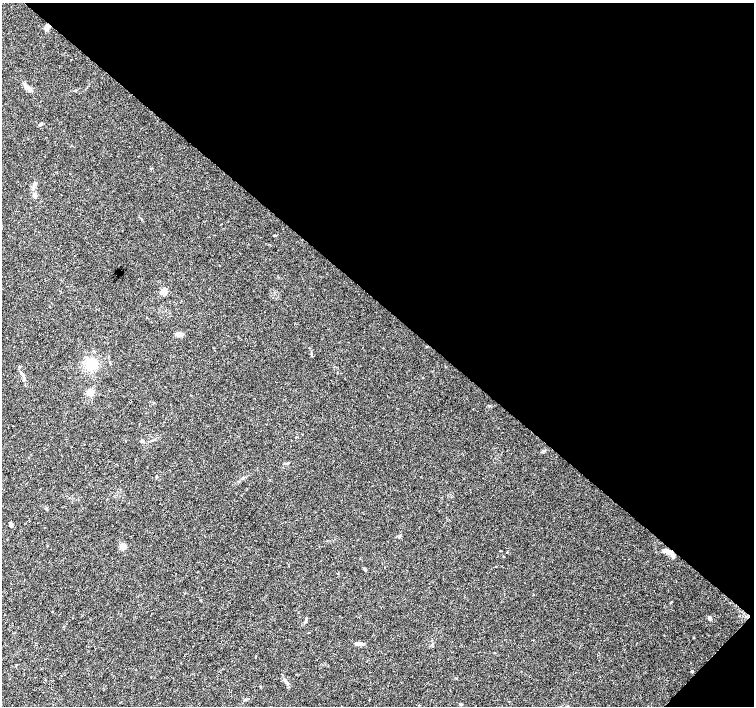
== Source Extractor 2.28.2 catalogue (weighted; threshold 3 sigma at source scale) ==
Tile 8 of 4 x 4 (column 4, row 2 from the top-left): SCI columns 4511-6014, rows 2982-4388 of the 6021 x 6027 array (HDU 1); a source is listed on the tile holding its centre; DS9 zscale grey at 2 x 2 block average (1 PNG px = mean of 2 x 2 image px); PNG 756 x 708 px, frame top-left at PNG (2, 3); no overlay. Shown black and unused: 43% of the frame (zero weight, under 3 of 4 exposures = <1% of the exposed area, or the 3 px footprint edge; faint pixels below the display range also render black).
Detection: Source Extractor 2.28.2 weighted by HDU 2 'WHT'; one run over the whole footprint, this tile lists its part. Background 0.026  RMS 0.0034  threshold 0.0153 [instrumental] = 3 sigma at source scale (4.5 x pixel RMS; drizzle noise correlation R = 1.50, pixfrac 1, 0.0396/0.0396 arcsec/px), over >= 5 px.
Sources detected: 28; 1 inside a brighter listed object's ellipse — not listed separately; the other 27 listed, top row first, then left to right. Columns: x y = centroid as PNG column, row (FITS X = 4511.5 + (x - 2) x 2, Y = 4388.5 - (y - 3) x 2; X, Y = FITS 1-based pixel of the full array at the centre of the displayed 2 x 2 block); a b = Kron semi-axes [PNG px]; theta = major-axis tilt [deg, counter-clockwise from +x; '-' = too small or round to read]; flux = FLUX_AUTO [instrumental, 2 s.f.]
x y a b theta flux
47 28 10 4 84 2.4
27 87 9 4 -33 4.7
40 124 3 3 - 1.8
151 168 3 3 - 0.52
35 183 6 4 -86 2
35 196 7 4 -77 1.8
164 291 3 3 - 21
179 334 6 3 -17 6.1
311 353 3 3 - 0.59
91 364 10 9 - 14
21 372 4 3 - 0.82
337 373 2 2 - 0.33
423 377 2 2 - 0.36
90 392 3 3 - 29
142 441 4 3 - 0.86
288 463 3 2 - 0.55
11 525 4 3 - 2.3
123 546 3 3 - 22
667 551 15 4 -14 4.6
671 602 4 2 - 0.5
739 616 2 2 - 0.47
306 618 4 3 - 0.77
710 618 5 4 - 1.5
693 637 3 2 - 0.37
360 644 9 3 0 2.4
692 671 3 3 - 0.66
460 704 4 2 - 0.56
Overlapping masked pixels (flux is a lower limit): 1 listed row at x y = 667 551
Diffuse or blended objects may show on this block-average render without a row.